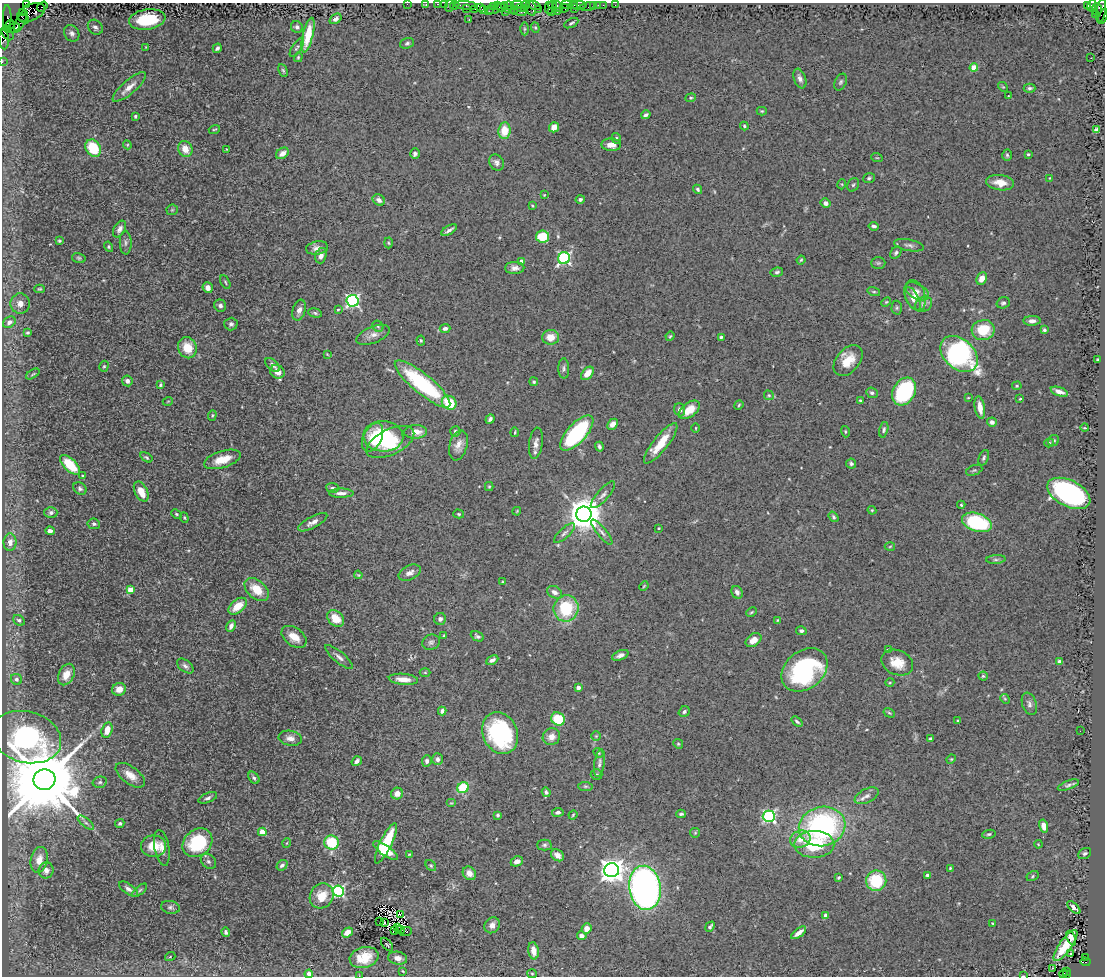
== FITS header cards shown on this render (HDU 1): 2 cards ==
NAXIS1  =                 1103
NAXIS2  =                  974

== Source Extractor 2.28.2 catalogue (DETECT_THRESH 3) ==
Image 1103 x 974 px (HDU 1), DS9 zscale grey, 1 PNG px = 1 image px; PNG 1107 x 978 px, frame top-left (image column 1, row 974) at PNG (2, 3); each listed source drawn as its Kron ellipse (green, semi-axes under 4 px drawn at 4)
Background 0.974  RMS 0.03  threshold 0.0908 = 3 sigma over >= 5 px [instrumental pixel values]
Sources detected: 408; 2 with non-positive FLUX_AUTO (blend fragments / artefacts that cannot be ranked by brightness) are neither listed nor drawn; the other 406 listed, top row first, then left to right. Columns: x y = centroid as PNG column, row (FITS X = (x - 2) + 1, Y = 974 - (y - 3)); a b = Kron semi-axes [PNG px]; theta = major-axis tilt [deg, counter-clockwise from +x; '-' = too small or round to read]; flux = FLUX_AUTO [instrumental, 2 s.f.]
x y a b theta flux
26 4 3 3 - 840
407 4 2 2 - 31
426 4 3 2 - 42
438 4 3 2 - 64
444 4 2 2 - 35
455 5 4 2 - 57
517 5 6 2 4 280
526 5 4 2 - 58
535 5 6 3 -18 130
552 5 4 3 - 66
567 5 6 3 -7 150
573 5 4 3 - 140
579 5 8 3 4 150
593 5 3 3 - 120
598 5 2 2 - 16
603 5 2 2 - 45
615 5 2 2 - 16
42 6 6 3 36 120
449 6 6 2 72 140
466 6 11 3 -6 110
493 6 4 2 - 80
498 6 3 3 - 88
509 6 5 3 - 210
1087 6 3 3 - 200
1092 6 6 4 73 83
481 7 3 2 - 23
501 7 3 3 - 63
558 7 6 3 -48 140
588 7 8 4 9 61
497 8 11 2 22 270
520 8 4 3 - 150
524 8 4 2 - 130
531 8 7 5 -75 280
549 8 6 3 -90 130
564 8 4 3 - 86
466 9 3 2 - 58
474 9 3 2 - 77
508 9 3 3 - 68
539 9 2 2 - 34
574 9 3 2 - 800
1097 9 6 5 - 150
483 10 3 3 - 30
489 10 5 3 - 120
514 10 4 3 - 640
1101 10 12 4 80 690
505 11 3 2 - 46
520 11 6 3 -18 210
31 12 14 8 23 1600
551 12 3 2 - 110
557 12 3 2 - 180
23 13 3 2 - 72
1096 15 3 2 - 48
1103 16 8 2 70 210
7 18 13 4 90 290
23 18 6 2 -38 190
147 19 18 10 8 86
336 19 6 4 37 6
469 19 3 2 - 13
21 21 12 3 63 210
571 23 8 3 29 4
10 25 5 4 - 630
95 27 8 6 -45 6.9
297 27 6 5 - 4.9
12 28 8 4 17 870
535 28 5 4 - 2.5
524 29 6 4 89 3.6
72 33 9 7 -55 8.4
8 34 7 5 -52 780
308 35 18 5 77 44
4 39 11 5 -84 170
407 43 7 5 20 4.4
146 47 4 3 - 1.9
297 47 11 4 57 3.9
217 48 5 3 - 4.7
298 57 5 3 - 2.4
1091 58 3 2 - 2
2 62 2 2 - 19
974 68 4 4 - 55
283 70 6 4 -62 3.1
800 79 10 6 -69 8.8
841 82 9 6 64 4.6
129 87 21 7 40 19
1003 87 5 4 - 2
1029 88 6 4 0 4.4
1008 96 3 2 - 1.1
691 98 5 4 - 2.8
762 111 5 4 - 2.2
646 115 5 3 - 5.1
135 116 3 3 - 2.8
744 126 4 3 - 2.5
554 127 5 5 - 18
214 129 6 3 20 2.1
1096 130 4 4 - 22
504 131 8 6 83 42
616 138 5 4 - 3.5
127 145 4 4 - 2.1
611 145 10 6 -2 15
93 148 9 7 -56 77
185 149 8 7 - 26
226 149 3 2 - 1.2
282 153 7 5 35 13
415 154 5 4 - 4.8
1028 154 3 3 - 2.1
1007 155 5 4 - 3.2
877 158 6 3 -18 2.1
497 162 9 7 -54 7.5
869 178 6 4 19 3.8
1050 178 4 3 - 1.3
1000 183 14 7 -8 23
842 184 5 3 - 1.9
853 185 7 5 60 3.6
698 189 5 4 - 3.9
544 195 3 2 - 1.3
580 199 4 4 - 5.2
379 200 6 5 - 9.3
825 203 5 4 - 9.1
532 206 3 2 - 1.7
172 210 5 5 - 3.2
874 226 5 3 - 5.1
120 229 9 5 61 8.7
449 230 8 3 31 5.7
542 237 7 6 - 63
59 241 3 3 - 2.5
126 243 12 6 -88 6.7
389 243 5 3 - 2.4
909 245 15 5 -10 7.5
109 247 5 4 - 2.8
317 248 11 6 10 12
896 253 7 5 51 4.3
321 256 8 5 74 10
79 258 7 5 -16 3.6
564 258 6 6 - 370
801 260 4 4 - 2.6
522 261 4 3 - 14
878 263 7 5 1 3.5
515 268 9 6 1 10
777 272 6 4 10 4.6
982 278 6 5 - 15
225 282 7 4 -62 3.4
208 288 5 5 - 14
40 289 5 4 - 2.7
917 291 13 7 -29 12
874 292 6 4 -15 2.9
915 295 16 10 -70 18
913 299 13 6 -62 9.6
353 301 6 6 - 390
886 302 5 3 - 2.1
1003 303 7 5 17 5.1
20 304 10 9 - 13
924 304 9 7 32 7.2
220 306 6 5 - 7
897 308 7 5 88 3.5
299 310 11 6 73 9.2
338 310 3 3 - 1.8
315 313 7 4 -16 3.9
1032 321 8 5 1 8.9
9 322 7 5 35 9
231 324 6 6 - 5.2
378 326 6 5 - 3.4
445 328 5 4 - 6.8
983 330 11 10 - 59
1044 330 4 3 - 4.3
28 333 3 3 - 2.6
373 335 18 8 21 15
670 336 5 3 - 2.7
551 337 8 7 - 24
721 337 4 3 - 3.2
421 340 5 4 - 2.8
187 348 11 9 -69 42
327 354 4 3 - 1.5
959 354 21 15 -42 400
1097 360 3 3 - 2.5
848 361 18 11 49 39
272 365 9 5 -43 7.9
104 366 5 4 - 3
564 368 10 5 -88 5.5
277 372 7 6 - 20
587 373 8 5 50 21
33 374 7 3 33 2.2
127 381 5 5 - 8.7
534 382 4 4 - 3.4
422 384 35 10 -39 210
160 385 4 3 - 3.1
1017 386 5 4 - 2.4
904 392 15 11 60 280
1059 392 9 4 -19 11
872 393 6 5 - 4.8
769 395 5 4 - 3
968 398 4 2 - 1.4
1020 399 3 2 - 2.1
168 401 5 3 - 1.7
861 401 4 3 - 3.8
449 403 8 6 -40 66
739 405 5 3 - 2.3
980 408 11 5 -80 22
680 410 6 5 - 7.1
689 410 12 7 38 30
212 415 5 4 - 2.6
490 419 5 3 - 5.1
992 422 5 4 - 7.7
613 424 6 4 45 10
696 428 4 3 - 1.6
1085 428 4 2 - 1.8
884 430 8 4 76 4.2
455 431 5 5 - 4.1
416 432 11 6 2 24
515 432 4 2 - 2.1
845 432 6 3 -72 2.3
577 433 22 9 47 210
383 436 20 15 -3 160
372 437 15 9 63 29
1053 441 6 5 - 4.2
390 442 26 12 26 67
536 443 16 6 83 12
661 443 25 7 51 47
1049 443 5 4 - 2.7
458 445 15 9 75 16
599 447 5 3 - 4.6
146 457 7 4 -33 3.2
984 458 8 4 67 4.3
222 459 19 8 17 37
851 464 5 5 - 4.1
70 465 12 6 -45 70
974 470 8 5 20 3.8
83 476 3 3 - 3.1
489 487 4 4 - 2.5
80 488 7 5 -37 5.2
332 488 6 5 - 6.6
141 492 11 6 -63 32
341 493 12 4 1 9.5
1069 493 23 13 -27 530
603 495 17 5 48 9.9
961 505 4 4 - 2.5
872 510 4 4 - 2.3
517 511 4 3 - 1.8
51 513 6 5 - 6.2
176 514 5 4 - 2.8
459 514 5 4 - 2.7
584 514 7 7 - 5100
833 517 6 3 -53 3.8
184 518 5 4 - 2.4
313 522 16 5 28 13
977 522 15 9 -18 180
94 524 6 5 - 5.3
659 528 3 2 - 1.8
50 531 5 4 - 8
602 532 15 4 -50 8.4
564 533 13 5 42 6.6
10 542 9 6 89 13
890 546 5 3 - 2.1
996 559 10 4 4 4.5
410 573 12 7 25 11
358 575 4 3 - 1.8
502 582 3 2 - 1.8
644 586 5 3 - 1.8
130 590 4 4 - 33
257 590 14 9 -42 46
554 592 8 5 -30 8.6
737 592 7 5 -61 7.6
238 606 11 6 40 36
566 608 13 12 - 100
751 612 5 3 - 2.5
336 618 9 7 -43 33
440 619 6 6 - 4.8
19 620 6 5 - 3.9
778 620 3 3 - 2
231 626 6 4 63 11
801 631 5 4 - 4
444 635 3 2 - 1.8
477 636 7 4 -27 4.8
294 637 14 9 -36 28
753 640 8 6 36 16
431 642 9 7 25 6.1
888 650 4 3 - 9.6
620 655 8 5 22 8.7
339 657 17 5 -40 9.4
492 660 6 4 27 7.3
1060 662 4 4 - 7.3
897 663 16 12 -24 37
185 666 9 5 -38 7.1
804 670 25 19 39 260
425 672 5 3 - 2
66 675 11 7 63 26
983 676 4 4 - 2.7
16 679 6 5 - 6.1
403 679 15 5 -5 19
890 682 4 3 - 1.8
578 687 3 3 - 11
119 689 7 6 - 21
1005 699 5 4 - 2.5
1029 704 11 7 -70 8.2
442 711 4 4 - 6.8
684 712 6 5 - 4.6
889 713 6 4 -30 2.7
558 719 7 6 - 60
958 721 4 3 - 2
797 722 6 3 -38 3.4
107 730 8 5 74 27
1080 731 2 2 - 8
500 733 21 17 -66 240
596 736 5 5 - 2.4
26 737 35 25 -15 520
551 737 9 8 - 15
290 738 12 7 -10 14
930 738 3 3 - 2.7
678 744 5 4 - 2.5
598 753 5 4 - 2.3
438 759 6 5 - 6.6
951 759 5 4 - 2.3
357 761 5 4 - 7.6
427 761 6 5 - 7
599 763 14 5 81 7.7
130 775 17 8 -37 24
596 775 6 5 - 3.8
254 778 7 4 -51 5
44 780 11 10 - 37000
100 782 7 5 15 4.5
1068 785 11 4 20 5.6
585 786 7 4 -6 3.4
463 788 6 5 - 81
546 792 5 4 - 5.7
397 794 6 6 - 16
867 796 13 6 26 11
208 798 10 5 22 6.5
451 803 5 4 - 2.3
558 812 6 4 8 5.4
681 814 5 3 - 3.3
498 815 4 3 - 3.2
573 815 5 3 - 2.4
769 816 6 6 - 310
86 823 10 4 -40 5
120 824 5 4 - 3.9
822 826 23 19 12 420
1043 826 7 4 -77 18
262 832 4 4 - 45
695 833 5 4 - 2.3
989 834 7 4 10 3.3
800 839 10 8 19 24
332 842 7 7 - 82
197 843 16 13 41 140
287 843 5 3 - 1.6
386 843 22 6 65 90
814 844 20 13 0 110
1038 844 4 3 - 1.7
544 845 7 5 0 4.3
154 846 12 11 - 42
162 848 18 7 -80 17
386 851 14 5 -35 41
1085 853 7 5 31 4.3
409 854 3 2 - 1.9
557 855 7 5 -36 13
39 860 13 8 78 20
208 861 8 6 -44 6.5
517 861 6 5 - 10
282 865 6 4 40 5.6
431 865 6 4 -49 2.9
950 868 4 3 - 2.1
46 870 8 7 - 8.9
612 870 7 7 - 2100
469 873 7 6 - 16
927 875 3 3 - 4.5
1033 876 6 4 30 3.2
838 878 4 3 - 3.2
876 881 10 10 - 110
645 888 22 16 -83 1000
128 889 11 5 -36 8.9
140 890 9 4 40 3.7
338 891 5 5 - 370
322 896 13 11 56 39
170 907 9 6 -11 5.9
1074 908 8 3 -42 6.1
400 914 2 2 - 1.7
826 916 4 4 - 16
380 922 2 2 - 2.9
384 923 3 2 - 2.9
992 923 4 3 - 1.4
492 925 8 7 - 13
397 927 3 2 - 1.5
710 927 5 3 - 4.7
587 929 5 4 - 18
394 930 4 2 - 2.7
400 930 4 2 - 0.043
406 931 6 2 23 3
226 932 4 3 - 4.4
347 932 6 4 34 16
799 933 9 3 37 13
582 936 5 4 - 9.6
1071 938 8 3 -65 4.4
387 945 8 2 -50 2.1
1065 945 18 6 54 37
533 951 9 5 -80 19
1071 954 3 2 - 8.3
170 957 5 3 - 1.6
1086 957 3 3 - 140
364 958 15 10 14 43
398 958 9 6 -9 12
1085 962 5 4 - 600
1052 968 2 2 - 2.3
403 971 4 3 - 1.7
1067 971 3 2 - 120
309 974 4 3 - 17
532 974 5 4 - 2.3
1063 974 4 3 - 110
1066 975 3 2 - 90
359 976 2 2 - 4.6
1023 976 3 2 - 2
At the frame edge (FLAGS 8, measured only in part): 13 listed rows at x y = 26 4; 407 4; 426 4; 438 4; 444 4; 449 6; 1103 16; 4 39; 2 62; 309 974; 1066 975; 359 976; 1023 976
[2 non-positive-flux detections neither listed nor drawn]